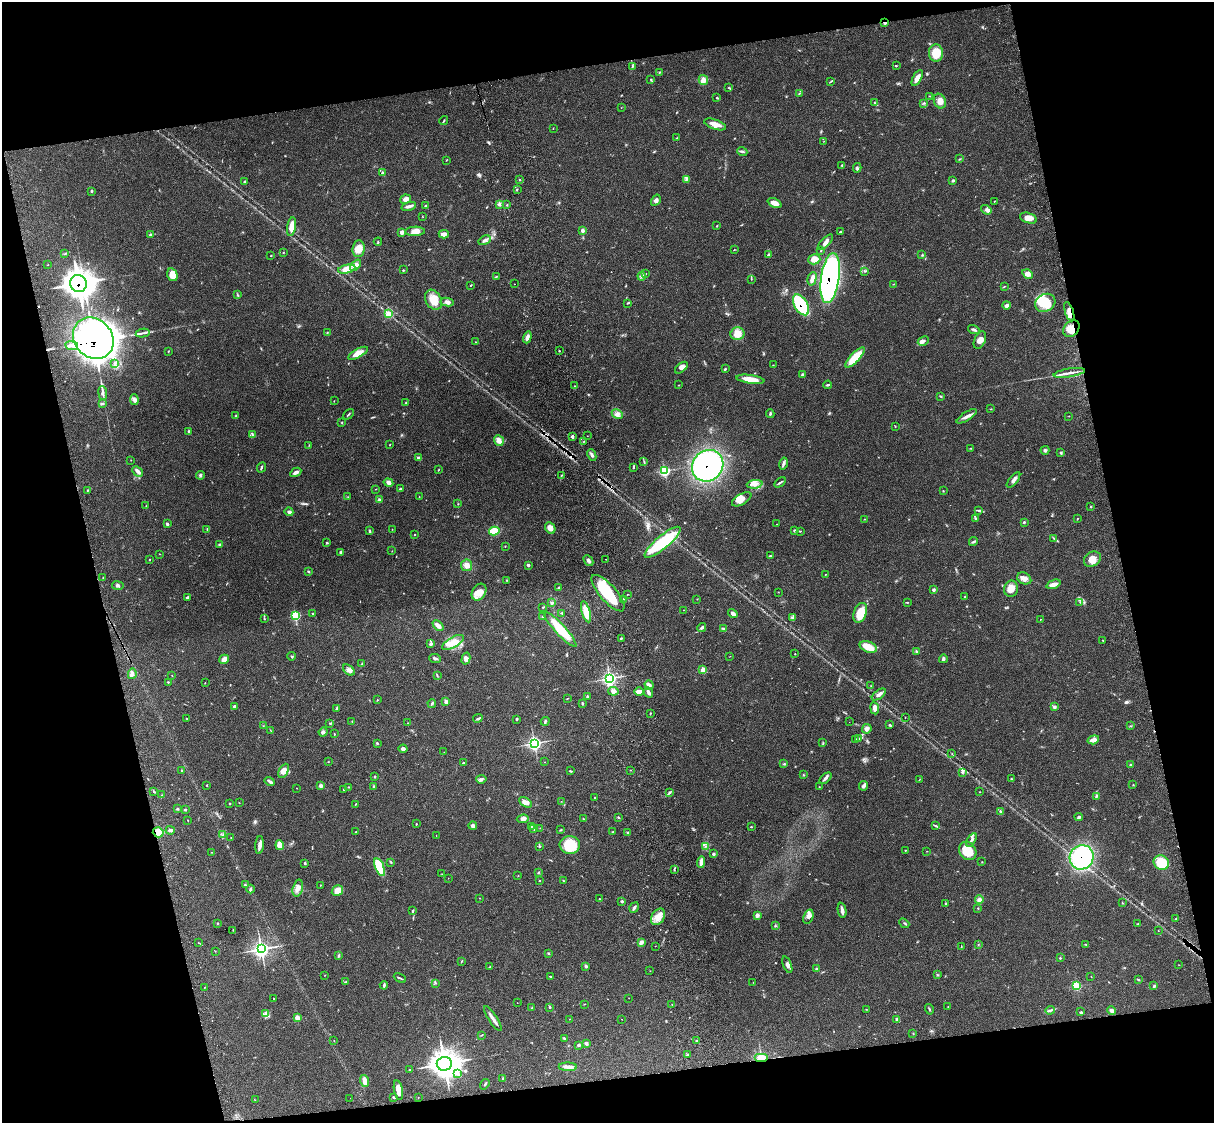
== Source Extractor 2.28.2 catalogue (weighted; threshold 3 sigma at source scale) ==
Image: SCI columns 124-4968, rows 276-4758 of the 5085 x 4922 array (HDU 1 of 3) = the unmasked area's bounding box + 8 px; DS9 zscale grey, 4 x 4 block average (1 PNG px = mean of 4 x 4 image px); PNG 1216 x 1125 px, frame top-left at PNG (2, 2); each listed source drawn as its Kron ellipse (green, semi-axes under 4 px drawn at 4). Shown black and unused: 26% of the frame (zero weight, under 3 of 4 exposures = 6% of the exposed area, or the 3 px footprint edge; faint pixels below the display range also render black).
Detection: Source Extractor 2.28.2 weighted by HDU 2 'WHT'. Background 0.107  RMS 0.0066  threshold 0.0295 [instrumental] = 3 sigma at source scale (4.5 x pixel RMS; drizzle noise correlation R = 1.50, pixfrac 1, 0.05/0.05 arcsec/px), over >= 5 px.
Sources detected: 523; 1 too faint to see at this stretch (4 x 4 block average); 4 inside a brighter object's white glare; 2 cosmic-ray / hot-pixel residue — neither listed nor drawn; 7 coinciding with a brighter row at this scale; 22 inside a brighter listed object's ellipse — not listed separately; the other 487 listed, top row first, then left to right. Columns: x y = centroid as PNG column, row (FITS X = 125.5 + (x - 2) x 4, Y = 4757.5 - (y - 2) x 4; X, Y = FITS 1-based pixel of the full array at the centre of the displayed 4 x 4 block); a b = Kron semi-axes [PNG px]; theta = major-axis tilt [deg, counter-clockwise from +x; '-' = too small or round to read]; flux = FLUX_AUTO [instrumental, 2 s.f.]
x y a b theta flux
885 23 4 2 - 5.2
936 53 8 7 - 71
632 66 3 2 - 4.8
896 66 3 2 - 2.6
660 72 2 2 - 2.4
917 78 9 3 62 29
651 80 4 2 - 2.9
703 80 5 4 - 28
831 82 3 2 - 2.7
729 88 3 2 - 2.3
799 93 3 2 - 2.3
929 96 2 2 - 1.3
717 97 2 2 - 2.1
940 101 7 5 -68 28
875 103 3 2 - 2.4
923 103 3 2 - 2.9
621 108 2 2 - 0.99
444 120 5 2 - 3.6
715 124 11 5 -19 35
553 128 2 2 - 0.94
677 138 2 2 - 1.6
824 141 2 2 - 1.3
742 152 5 2 - 5.2
960 159 4 2 - 2.5
446 160 2 2 - 1.2
842 165 3 2 - 4
857 168 5 3 - 8.3
382 173 4 3 - 6.6
519 179 2 2 - 2
686 179 2 2 - 4.6
953 180 4 3 - 6
244 182 4 2 - 3.7
517 190 3 2 - 2.4
91 191 3 2 - 3.6
406 199 5 4 - 17
656 200 6 3 58 11
994 202 2 2 - 1.2
775 203 7 3 -23 30
499 204 4 3 - 7.7
507 205 2 2 - 2.3
409 206 7 3 16 13
425 206 3 2 - 2.6
986 210 5 4 - 10
422 216 2 2 - 1.2
1028 218 9 5 -17 25
716 226 3 2 - 1.7
292 227 9 4 79 39
582 230 4 3 - 8.7
415 231 9 4 2 31
402 232 4 3 - 12
840 232 3 3 - 4.5
444 234 5 3 - 16
150 235 3 2 - 4.8
485 240 6 3 32 11
378 242 4 2 - 2.8
826 242 10 3 46 15
358 249 8 6 84 43
734 250 2 2 - 1.8
821 250 3 2 - 2.3
283 253 3 2 - 1.8
64 254 2 2 - 1.7
769 255 3 2 - 7
922 255 2 2 - 1.8
271 256 2 2 - 1.5
814 259 6 5 - 34
48 265 2 2 - 0.99
356 265 7 4 48 22
347 269 9 4 13 41
403 270 3 2 - 2.8
865 271 3 2 - 2.7
645 274 2 2 - 1.8
1028 274 5 3 - 20
172 275 6 5 - 49
642 276 4 4 - 8.6
496 277 2 2 - 2.7
830 278 25 9 82 1300
751 279 2 2 - 1.2
812 279 7 3 75 20
78 284 9 8 - 3100
515 284 2 2 - 0.77
893 284 3 2 - 2
471 285 3 2 - 2.3
1004 287 2 2 - 1.4
237 295 2 2 - 2.8
433 300 10 7 -61 54
447 302 7 4 -7 12
627 303 2 2 - 1.9
1045 303 10 8 29 98
801 305 11 6 -58 200
1006 305 4 3 - 9.7
1069 312 10 3 -73 27
389 314 4 3 - 47
1071 328 9 7 53 51
974 330 6 2 -16 8.3
327 332 3 2 - 2.2
143 333 7 2 9 8
737 334 7 6 - 46
527 337 6 3 72 20
93 338 22 19 -49 6000
980 340 9 5 66 25
923 341 6 2 27 8.3
476 342 2 2 - 1.5
72 346 6 3 -8 19
168 351 3 2 - 1.6
559 351 2 2 - 3
358 353 11 4 28 43
855 357 13 4 46 110
115 363 3 2 - 5
773 365 2 2 - 1.6
681 368 7 4 40 15
725 369 3 2 - 3.7
1069 373 16 2 9 21
803 374 2 2 - 6.3
750 379 14 4 -8 49
679 385 2 2 - 1.5
828 385 4 2 - 4.8
575 386 2 2 - 1.7
103 393 7 3 -83 13
941 396 3 2 - 3
134 400 5 3 - 11
334 401 2 2 - 1.5
406 403 2 2 - 1.8
102 404 4 3 - 5
990 409 2 2 - 1.5
349 414 6 2 48 4
617 414 6 4 -26 16
770 414 4 2 - 5.5
236 416 3 3 - 5
967 416 11 3 32 17
1069 416 2 2 - 0.84
342 422 2 2 - 2.3
895 427 2 2 - 1.2
189 431 3 2 - 2.9
252 434 4 2 - 3.4
572 436 4 3 - 6.5
587 436 2 2 - 1.1
499 440 5 4 - 20
584 441 2 2 - 1.2
309 445 3 2 - 1.6
390 445 2 2 - 2.2
971 448 2 2 - 1.9
1045 450 4 3 - 7.5
1061 453 3 3 - 4.1
592 455 6 3 -66 8.4
419 458 4 3 - 6.4
131 460 2 2 - 1.1
644 462 3 2 - 3.4
783 463 6 3 76 9.2
708 466 16 15 - 770
261 467 5 2 - 5.9
633 467 4 2 - 3.8
438 470 2 2 - 1.9
138 471 6 3 -44 14
664 471 3 3 - 200
296 472 6 3 29 14
200 475 4 3 - 6.6
562 475 4 2 - 2.5
1013 480 9 3 50 13
780 482 6 2 34 6.3
388 483 5 4 - 11
755 484 8 4 5 22
376 489 2 2 - 1.2
400 489 3 2 - 3.7
87 491 2 2 - 1.7
943 491 2 2 - 1.8
348 497 3 2 - 1.8
419 497 2 2 - 1.4
742 499 11 5 30 33
379 500 3 3 - 7.7
458 504 2 2 - 1.8
146 506 2 2 - 0.78
1091 507 2 2 - 2.1
979 510 3 2 - 5.1
289 512 4 3 - 7.6
975 518 3 2 - 3.2
865 519 2 2 - 1.4
1077 519 3 2 - 1.9
1024 522 2 2 - 4
167 524 4 2 - 6.1
777 524 2 2 - 1.6
550 528 6 5 - 24
207 529 3 2 - 1.8
392 529 2 2 - 1.2
795 530 2 2 - 5.9
369 531 3 2 - 5.1
494 531 5 4 - 86
800 531 3 2 - 2.5
415 535 2 2 - 2
1054 538 3 2 - 2.2
973 541 4 2 - 4.5
663 542 23 6 40 260
327 543 3 2 - 3.7
220 544 3 3 - 5.9
505 546 2 2 - 1.8
392 551 2 2 - 1
340 552 3 2 - 4.2
160 554 2 2 - 1.3
770 556 3 2 - 4.2
606 559 2 2 - 1
1092 559 9 7 36 36
150 560 2 2 - 1.6
588 560 6 3 -48 10
467 565 6 5 - 25
528 565 3 3 - 6.8
308 571 3 2 - 3.4
825 574 2 2 - 1.5
103 578 2 2 - 1.4
1024 578 7 5 -28 20
507 580 2 2 - 2
1053 584 7 3 20 28
118 586 6 3 -8 7.8
559 588 2 2 - 2.4
1011 589 8 7 - 40
933 590 2 2 - 15
479 592 9 6 58 32
778 592 2 2 - 0.99
608 593 23 8 -49 170
628 594 2 2 - 1.5
187 597 4 2 - 5.4
964 597 2 2 - 2.4
623 599 2 2 - 1.9
697 599 2 2 - 1.3
907 602 2 2 - 2.2
1080 602 3 2 - 2.8
552 603 3 3 - 6.7
543 607 3 2 - 3
684 610 2 2 - 1.1
586 612 11 3 -74 69
562 613 3 2 - 3.9
860 613 10 6 70 81
313 614 3 2 - 5.7
733 614 5 3 - 10
295 616 3 2 - 170
543 617 3 2 - 2.6
793 617 3 3 - 5.5
264 619 2 2 - 2.6
1040 619 2 2 - 1.1
438 625 6 4 -44 17
702 628 5 3 - 8.1
723 628 4 2 - 4
560 629 23 5 -48 140
621 638 3 2 - 3.6
1103 640 2 2 - 1.9
453 642 12 5 30 43
431 644 4 3 - 7.7
868 647 9 5 -19 57
917 652 4 2 - 4.8
795 654 2 2 - 1.9
291 656 4 2 - 4.2
730 656 2 2 - 1
435 658 6 2 -6 6.5
466 658 6 3 75 13
224 659 5 3 - 31
943 659 4 3 - 7.7
362 664 3 2 - 3.9
349 670 7 4 -40 14
703 670 2 2 - 43
132 674 5 3 - 12
172 675 2 2 - 0.97
437 675 2 2 - 1.9
610 678 3 3 - 680
168 682 2 2 - 2.2
205 683 2 2 - 1.4
649 685 5 3 - 9.9
871 686 2 2 - 1.4
613 691 5 4 - 14
639 692 5 2 - 38
649 693 6 2 -65 12
879 694 8 3 37 17
587 697 3 2 - 3.9
567 699 2 2 - 2.3
377 700 3 2 - 2.1
446 702 2 2 - 19
432 703 4 2 - 4.3
582 703 3 2 - 3.8
234 706 3 2 - 5.6
1055 707 3 2 - 7
337 708 4 2 - 5.8
875 708 6 3 -81 21
650 713 2 2 - 1.9
478 718 5 2 - 6.7
905 718 2 2 - 1.4
187 719 3 2 - 2.5
517 719 3 2 - 3.6
352 721 2 2 - 1.4
545 721 4 2 - 5.4
849 722 2 2 - 0.45
330 723 2 2 - 2.3
407 723 2 2 - 1.3
889 725 2 2 - 4.4
263 726 2 2 - 1.4
1130 726 2 2 - 2.1
867 729 5 4 - 13
271 730 3 2 - 1.6
323 732 4 3 - 9.4
334 734 2 2 - 2.9
859 739 3 2 - 4.4
856 740 4 2 - 3.9
1093 740 6 3 18 23
377 743 2 2 - 4
534 743 3 3 - 600
823 743 2 2 - 2.6
403 749 4 4 - 12
444 752 2 2 - 0.74
952 754 2 2 - 1.1
328 762 2 2 - 1.7
544 762 2 2 - 1
463 763 3 2 - 3.4
784 764 3 2 - 3.4
1130 765 3 2 - 2.2
182 770 2 2 - 2.9
630 770 2 2 - 1.7
284 771 7 4 63 28
570 771 3 2 - 4.4
962 772 3 2 - 2.6
803 775 2 2 - 2.7
374 777 2 2 - 7.2
825 778 7 3 42 9.5
481 779 5 3 - 9.2
1011 779 2 2 - 2.8
919 780 2 2 - 1.2
270 781 5 2 - 14
207 785 2 2 - 2.2
1133 785 2 2 - 1.2
321 786 2 2 - 30
374 786 3 3 - 5.2
863 786 5 3 - 9.3
348 787 2 2 - 2
819 787 2 2 - 1.6
297 788 2 2 - 1.4
344 789 2 2 - 2.5
154 791 4 2 - 4.5
980 792 2 2 - 1.1
670 793 3 3 - 5.2
162 795 2 2 - 1.1
1097 796 4 2 - 4.3
594 798 2 2 - 1.9
561 801 2 2 - 0.69
525 802 7 4 -32 19
239 803 2 2 - 1.5
229 804 2 2 - 2.5
355 804 3 2 - 2.5
177 809 3 2 - 4
185 810 2 2 - 5.3
1000 811 3 2 - 3.8
618 817 3 2 - 3.9
1079 817 4 3 - 5.8
523 819 6 4 5 15
583 819 2 2 - 1.8
188 820 2 2 - 1.9
416 824 2 2 - 2.6
473 826 4 3 - 9.2
532 826 3 2 - 3.5
936 826 4 2 - 4.1
751 827 3 2 - 2.9
540 828 2 2 - 1
534 829 2 2 - 1.4
170 830 4 3 - 12
560 830 3 2 - 2.2
158 832 5 5 - 34
356 832 2 2 - 2.1
613 832 2 2 - 2.2
627 832 3 2 - 3
223 835 3 2 - 3.5
436 835 2 2 - 1.3
231 837 2 2 - 0.94
972 840 7 2 59 9.9
259 845 9 3 85 18
280 845 5 3 - 52
570 845 10 9 - 120
705 846 2 2 - 2
539 847 2 2 - 2.5
905 850 2 2 - 2.5
927 851 2 2 - 1.3
968 851 10 8 -53 100
211 852 2 2 - 1.1
713 854 3 2 - 5.8
1082 857 12 11 - 380
391 862 4 2 - 3
701 862 6 3 85 18
982 862 2 2 - 1.4
305 863 3 2 - 4.8
1161 863 8 7 - 100
380 867 9 4 -69 140
674 869 3 2 - 3.2
538 872 3 2 - 2.8
442 874 2 2 - 0.96
518 875 2 2 - 1.5
448 878 2 2 - 0.8
563 880 3 2 - 2.8
539 881 2 2 - 2.3
245 885 2 2 - 1.6
320 885 2 2 - 1.6
298 888 8 5 75 24
250 889 4 2 - 5.3
337 891 6 5 - 36
479 898 2 2 - 1.1
599 899 2 2 - 2.3
979 900 4 4 - 14
622 901 3 2 - 5
1122 903 2 2 - 1.6
946 904 4 2 - 4.6
634 907 5 2 - 9.2
978 908 2 2 - 1.6
842 910 7 3 -81 18
413 911 3 2 - 4
757 915 3 3 - 16
658 917 9 6 60 35
808 917 7 5 68 18
1176 919 3 2 - 2.3
217 923 2 2 - 2.2
904 923 5 2 - 4.1
1137 924 3 2 - 2.3
776 926 2 2 - 2.1
233 930 2 2 - 1.1
1158 931 2 2 - 0.86
641 942 4 3 - 14
199 943 2 2 - 1.6
1085 944 3 2 - 2.3
978 945 2 2 - 1.3
655 946 2 2 - 0.85
961 946 2 2 - 1.4
261 949 3 3 - 1200
215 951 3 2 - 1.5
549 953 3 2 - 3.1
339 955 3 2 - 3.5
1060 958 2 2 - 3.1
462 961 4 2 - 1.9
787 965 9 3 -69 15
1179 965 2 2 - 1.1
586 966 4 2 - 4.6
490 967 2 2 - 3.9
816 969 2 2 - 9.4
650 971 2 2 - 1.1
325 975 2 2 - 1.2
937 975 3 2 - 1.9
550 977 2 2 - 2.4
1091 977 2 2 - 1.3
400 978 6 2 -28 5.2
1138 980 3 2 - 3
346 982 4 2 - 5.2
753 982 2 2 - 1.1
435 983 2 2 - 2.6
384 985 4 2 - 4.6
1077 986 3 3 - 98
1154 986 4 2 - 4.7
204 987 2 2 - 1.1
273 998 2 2 - 2.4
629 998 2 2 - 1.1
517 1003 2 2 - 0.89
585 1004 2 2 - 2.2
672 1004 2 2 - 0.99
549 1007 2 2 - 11
948 1007 2 2 - 1.7
532 1008 3 2 - 2.6
866 1009 2 2 - 1.1
929 1009 5 2 - 4
1050 1010 4 2 - 6.8
1111 1010 4 3 - 10
1081 1012 3 2 - 3.7
266 1014 3 2 - 6.7
297 1017 2 2 - 72
493 1018 15 3 -57 22
569 1019 2 2 - 0.99
621 1019 2 2 - 0.8
897 1019 4 3 - 7.1
913 1033 2 2 - 2
481 1035 4 2 - 2.6
564 1038 3 2 - 5.1
334 1040 2 2 - 1
697 1041 3 2 - 5.7
587 1043 4 2 - 5.6
578 1045 3 2 - 7.9
688 1055 3 2 - 4.9
762 1058 7 4 0 59
444 1064 7 7 - 4100
568 1067 9 4 -1 17
409 1070 4 2 - 3
458 1073 3 2 - 7.5
503 1078 2 2 - 3.8
365 1081 6 3 -70 37
485 1084 6 2 54 4.6
398 1090 10 4 -80 32
394 1097 3 2 - 4.9
350 1098 2 2 - 0.63
418 1098 2 2 - 1.5
255 1100 2 2 - 0.96
Overlapping masked pixels (flux is a lower limit): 12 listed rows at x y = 885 23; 830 278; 78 284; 801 305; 1069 312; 1071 328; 93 338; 72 346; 708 466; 158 832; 1082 857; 762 1058
Diffuse or blended objects may show on this block-average render without a row.